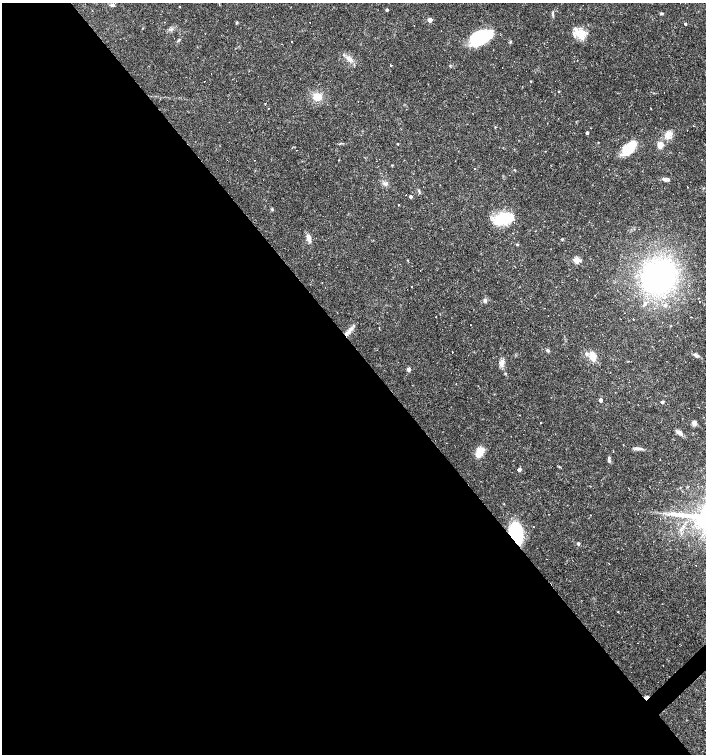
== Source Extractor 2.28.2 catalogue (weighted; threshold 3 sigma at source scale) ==
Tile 9 of 4 x 4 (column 1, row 3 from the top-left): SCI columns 209-1615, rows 1503-3005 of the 5979 x 6011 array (HDU 1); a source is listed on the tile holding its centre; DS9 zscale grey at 2 x 2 block average (1 PNG px = mean of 2 x 2 image px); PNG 708 x 756 px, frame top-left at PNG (2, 3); no overlay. Shown black and unused: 54% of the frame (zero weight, under 3 of 4 exposures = <1% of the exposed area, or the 3 px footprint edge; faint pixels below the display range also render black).
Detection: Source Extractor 2.28.2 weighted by HDU 2 'WHT'; one run over the whole footprint, this tile lists its part. Background 0.0165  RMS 0.0016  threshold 0.0072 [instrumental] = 3 sigma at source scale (4.5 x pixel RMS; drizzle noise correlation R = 1.50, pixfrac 1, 0.0396/0.0396 arcsec/px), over >= 5 px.
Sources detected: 112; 2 inside a brighter object's white glare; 32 cosmic-ray / hot-pixel residue — not listed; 2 inside a brighter listed object's ellipse — not listed separately; the other 76 listed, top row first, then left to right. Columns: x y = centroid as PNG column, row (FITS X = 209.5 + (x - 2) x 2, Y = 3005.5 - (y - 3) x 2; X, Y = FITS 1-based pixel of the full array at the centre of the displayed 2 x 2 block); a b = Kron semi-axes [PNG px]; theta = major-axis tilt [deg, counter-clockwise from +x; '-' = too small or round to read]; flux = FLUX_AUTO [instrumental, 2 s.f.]
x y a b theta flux
112 5 5 3 - 0.84
180 7 2 2 - 0.15
387 10 2 2 - 0.89
661 13 3 3 - 0.51
553 15 6 2 -77 0.55
430 20 3 3 - 3.7
164 22 2 2 - 0.24
237 22 4 2 - 0.32
685 24 2 2 - 0.64
580 34 16 10 -41 5.7
480 37 19 11 20 29
178 40 5 3 - 0.45
510 42 5 3 - 0.41
349 59 8 6 -63 1.8
391 65 2 2 - 1.5
450 66 3 2 - 0.27
531 81 2 2 - 0.28
559 91 2 2 - 0.26
318 97 7 7 - 4.9
268 108 2 2 - 0.65
495 127 2 2 - 0.29
587 133 2 2 - 1.1
668 134 10 7 39 3.3
598 142 2 2 - 0.17
397 144 2 2 - 0.32
660 145 6 5 - 2.9
630 146 15 9 35 11
255 160 2 2 - 0.77
514 170 2 2 - 0.23
665 179 7 4 -6 1.7
385 184 5 2 - 0.6
688 187 2 2 - 0.23
410 196 3 2 - 1.1
272 209 4 3 - 0.43
502 218 20 13 40 12
309 238 8 5 -75 2
562 239 3 2 - 0.28
577 260 3 3 - 12
326 275 2 2 - 2.8
589 276 2 2 - 0.51
658 276 22 17 26 110
485 300 5 5 - 0.77
700 301 2 2 - 0.45
665 305 4 3 - 0.78
545 308 2 2 - 0.43
436 317 2 2 - 0.24
691 317 2 2 - 2.9
633 319 2 2 - 0.21
670 326 3 2 - 0.17
350 330 14 4 53 2
548 350 5 3 - 0.51
452 352 2 2 - 0.26
586 354 6 4 -61 0.79
696 355 7 4 -25 1.1
593 356 9 6 -74 5
502 362 10 6 84 2
409 369 3 3 - 2.3
600 400 3 3 - 2.3
662 402 2 2 - 1.1
638 404 2 2 - 0.54
541 423 2 2 - 0.15
694 423 6 5 - 1.3
679 432 10 5 -37 1.5
637 448 10 4 1 1.4
613 451 2 2 - 0.47
480 452 12 8 56 4.5
609 460 4 4 - 0.64
559 467 3 2 - 0.24
519 470 3 2 - 1.6
687 487 3 2 - 0.24
680 529 3 2 - 0.33
516 533 12 7 -81 38
578 544 3 3 - 1
618 612 2 2 - 0.18
663 665 2 2 - 0.12
646 697 5 3 - 1.2
Overlapping masked pixels (flux is a lower limit): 2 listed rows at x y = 516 533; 646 697
Diffuse or blended objects may show on this block-average render without a row.